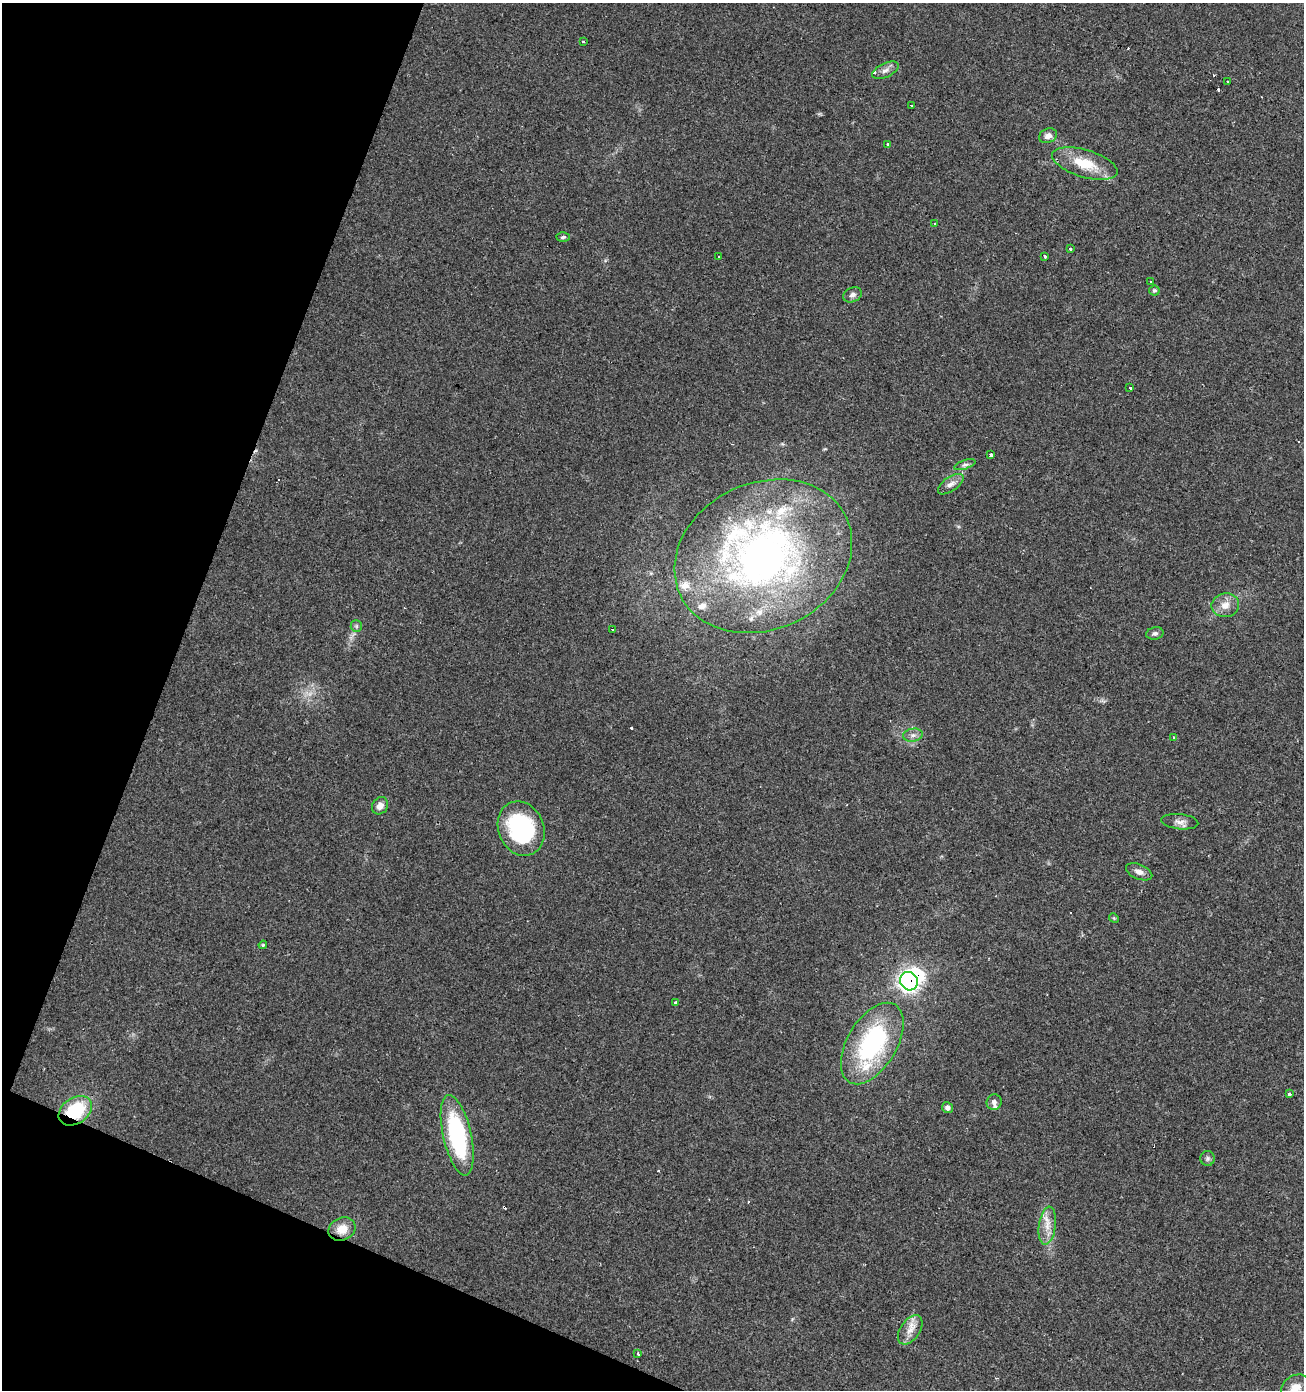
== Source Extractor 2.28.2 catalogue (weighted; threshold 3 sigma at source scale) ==
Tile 9 of 4 x 4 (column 1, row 3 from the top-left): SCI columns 210-1511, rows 1396-2783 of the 5691 x 5558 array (HDU 1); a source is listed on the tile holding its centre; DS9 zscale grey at full resolution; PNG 1306 x 1392 px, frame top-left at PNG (2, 3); each listed source drawn as its Kron ellipse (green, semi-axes under 4 px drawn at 4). Shown black and unused: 19% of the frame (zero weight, under 2 of 3 exposures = <1% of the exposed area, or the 3 px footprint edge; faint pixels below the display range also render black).
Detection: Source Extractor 2.28.2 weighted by HDU 2 'WHT'; one run over the whole footprint, this tile lists its part. Background 0.0504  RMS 0.0045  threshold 0.0203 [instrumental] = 3 sigma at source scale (4.5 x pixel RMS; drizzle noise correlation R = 1.50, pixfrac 1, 0.0396/0.0396 arcsec/px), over >= 5 px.
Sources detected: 64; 1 inside a brighter object's white glare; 10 cosmic-ray / hot-pixel residue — neither listed nor drawn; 7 inside a brighter listed object's ellipse — not listed separately; the other 46 listed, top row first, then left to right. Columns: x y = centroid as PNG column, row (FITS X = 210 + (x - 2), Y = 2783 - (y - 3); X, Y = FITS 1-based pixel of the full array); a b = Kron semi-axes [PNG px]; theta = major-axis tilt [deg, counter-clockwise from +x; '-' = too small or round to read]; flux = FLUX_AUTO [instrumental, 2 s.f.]
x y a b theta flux
583 42 3 2 - 0.53
885 70 14 7 26 2.4
1227 81 3 3 - 1.5
911 106 3 3 - 1.9
1048 136 9 7 25 2.7
888 145 3 3 - 6.4
1085 163 34 13 -17 15
935 223 3 3 - 2.5
563 237 6 4 2 0.83
1070 249 3 3 - 3.8
718 256 2 2 - 0.53
1044 256 3 3 - 3.3
1151 281 3 3 - 0.94
1154 291 5 5 - 0.88
852 295 9 7 27 1.7
1130 388 3 3 - 1.4
991 455 3 3 - 56
965 465 11 4 19 1.3
951 484 15 7 34 2.6
763 556 92 73 25 240
1225 605 14 12 10 4.7
356 626 6 5 - 0.88
613 630 4 3 - 2.3
1155 633 9 6 10 1.2
913 735 10 6 10 1.9
1174 738 3 3 - 0.45
380 806 9 7 54 2.9
1180 822 18 7 -6 2.8
521 829 28 22 -67 52
1139 872 14 7 -22 2.9
1114 918 5 4 - 0.5
263 945 4 3 - 0.5
909 981 9 8 - 150
675 1003 3 3 - 0.85
872 1043 45 24 59 61
1289 1094 3 3 - 6.8
994 1102 8 7 - 1.6
948 1108 5 5 - 2.1
75 1111 18 13 34 26
457 1135 41 14 -77 56
1208 1158 7 7 - 1.1
1047 1226 19 8 82 5.2
342 1229 14 11 26 6.4
910 1330 16 9 55 4.7
638 1353 3 3 - 2
1295 1388 15 12 36 6.2
Overlapping masked pixels (flux is a lower limit): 2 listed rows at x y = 909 981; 75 1111
Isophote crosses this tile's border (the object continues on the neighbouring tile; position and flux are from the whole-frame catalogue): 1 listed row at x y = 1295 1388
Unlisted compact peaks at least as high as the median listed source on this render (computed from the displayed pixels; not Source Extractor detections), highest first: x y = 631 728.